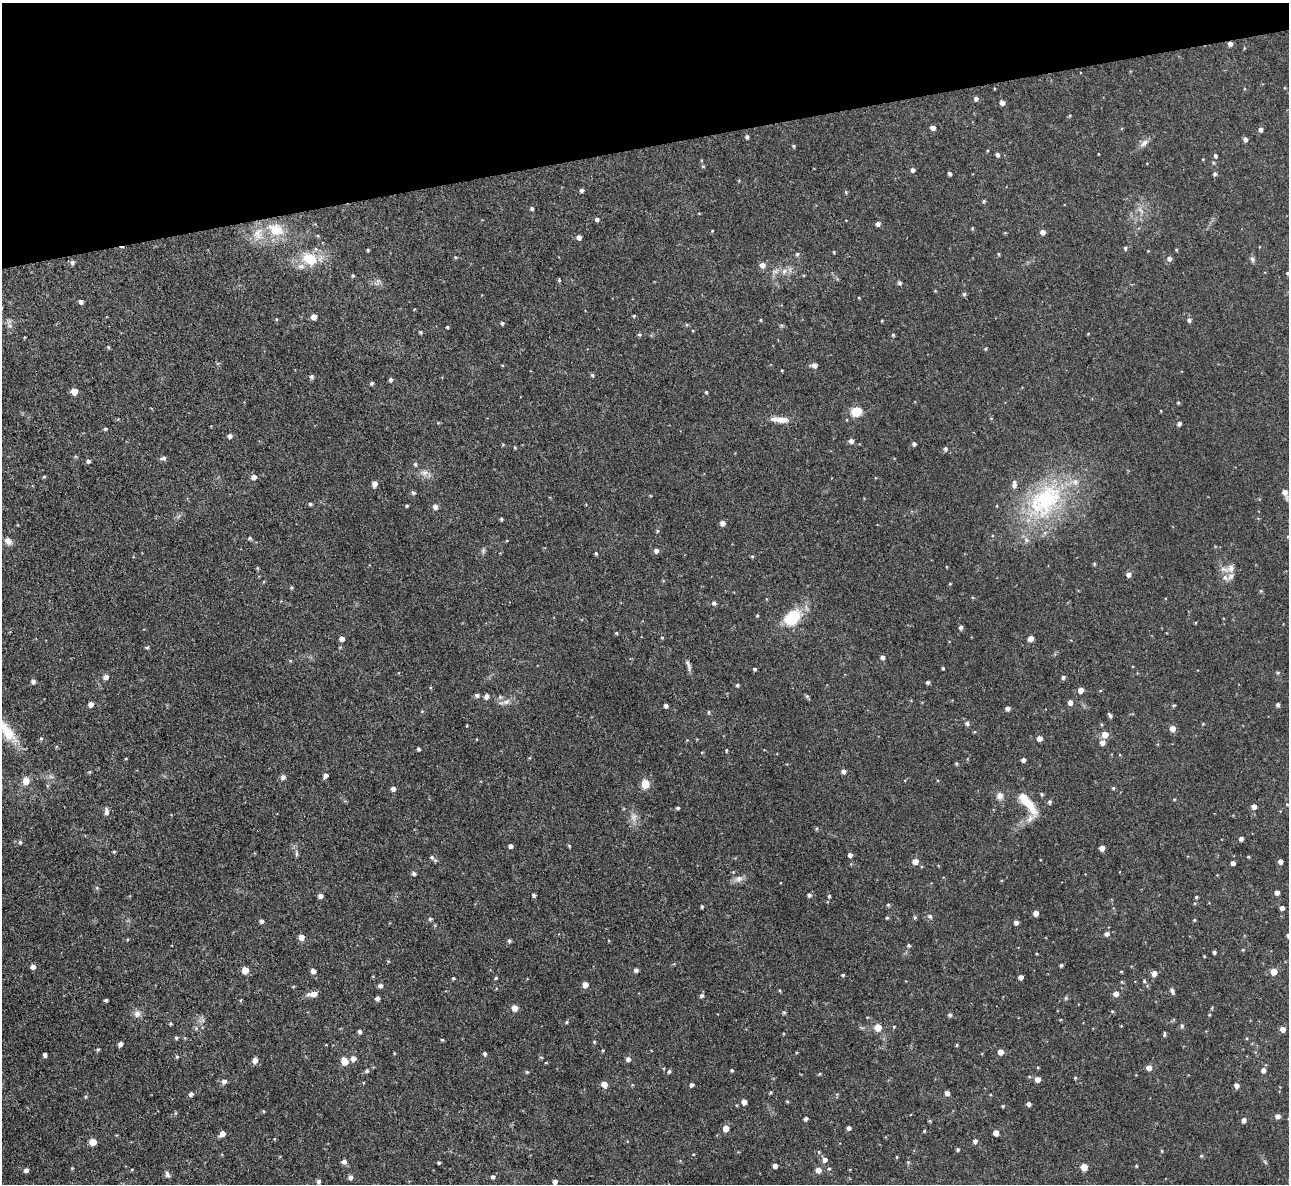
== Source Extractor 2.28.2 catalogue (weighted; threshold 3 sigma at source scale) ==
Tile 3 of 4 x 4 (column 3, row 1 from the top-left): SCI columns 2574-3860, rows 3684-4865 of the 5146 x 5127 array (HDU 1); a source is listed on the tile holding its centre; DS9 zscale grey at full resolution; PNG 1291 x 1186 px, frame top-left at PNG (2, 3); no overlay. Shown black and unused: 12% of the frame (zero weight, under 3 of 4 exposures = <1% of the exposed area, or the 3 px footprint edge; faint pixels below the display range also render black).
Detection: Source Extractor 2.28.2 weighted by HDU 2 'WHT'; one run over the whole footprint, this tile lists its part. Background 0.0491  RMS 0.0074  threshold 0.0332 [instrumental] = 3 sigma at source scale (4.5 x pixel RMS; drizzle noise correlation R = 1.50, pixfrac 1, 0.05/0.05 arcsec/px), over >= 5 px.
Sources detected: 339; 9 inside a brighter listed object's ellipse — not listed separately; the other 330 listed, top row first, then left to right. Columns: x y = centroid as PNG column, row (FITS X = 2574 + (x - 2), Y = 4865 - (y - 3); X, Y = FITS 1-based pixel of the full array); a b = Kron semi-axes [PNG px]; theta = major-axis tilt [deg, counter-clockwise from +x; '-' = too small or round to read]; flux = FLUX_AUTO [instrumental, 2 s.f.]
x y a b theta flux
1230 44 5 5 - 2.7
976 99 5 5 - 2.1
1002 103 5 4 - 3.3
933 128 5 4 - 3.3
1261 129 5 4 - 2.3
747 137 4 4 - 1.6
1245 139 5 4 - 2.4
1144 143 13 7 39 3.7
793 146 5 4 - 0.89
1098 154 3 2 - 0.46
997 155 5 4 - 1.8
1215 155 5 5 - 1.2
703 166 5 4 - 0.83
912 170 5 4 - 2.3
949 174 4 3 - 1.6
1215 174 5 4 - 1.5
581 190 4 4 - 1.8
846 192 6 4 -70 0.94
984 201 4 4 - 1
532 208 5 4 - 1.3
1141 210 12 4 -45 2.8
597 219 5 5 - 1.7
878 224 4 4 - 2.6
972 228 4 4 - 0.76
276 230 25 17 -22 21
712 231 4 3 - 0.54
1042 232 5 5 - 3.2
1005 233 5 3 - 0.57
579 237 5 4 - 3.6
1125 248 4 3 - 1.2
368 250 4 3 - 0.84
1176 250 4 3 - 0.67
1148 251 3 3 - 0.5
834 252 4 3 - 0.7
797 254 5 5 - 1.2
998 254 4 4 - 0.94
455 257 4 4 - 0.81
1169 258 6 5 - 2.7
309 259 20 15 -28 20
1252 259 8 6 -72 1.9
72 262 5 5 - 2
762 265 6 6 - 4.3
784 271 9 6 72 3.1
1288 273 4 4 - 0.83
353 275 4 3 - 0.92
559 280 5 4 - 0.91
378 281 7 5 -43 1.7
899 283 5 4 - 1.7
964 294 5 5 - 1.3
81 302 4 4 - 2.6
634 316 4 4 - 0.78
314 317 5 4 - 5.9
276 319 4 4 - 0.74
760 320 5 3 - 0.67
1189 320 5 5 - 1.9
502 323 4 4 - 1.4
447 327 3 3 - 1
420 332 4 4 - 1
639 334 5 3 - 0.86
1088 334 4 3 - 0.53
893 335 4 4 - 1
24 337 4 3 - 0.48
108 347 4 4 - 0.95
986 349 4 4 - 0.92
814 365 6 5 - 3.2
782 370 3 2 - 0.54
592 375 4 4 - 1.2
311 377 5 4 - 1.9
391 379 4 4 - 1.9
372 383 4 4 - 1.4
74 391 5 5 - 9.7
706 392 3 3 - 0.93
1178 403 4 3 - 0.86
856 411 9 8 - 14
991 418 4 3 - 0.57
781 420 18 8 -5 7.4
1179 424 5 4 - 2.1
105 429 4 4 - 1
230 436 5 4 - 2.5
851 441 5 5 - 2.9
914 444 4 4 - 1.7
515 448 4 3 - 0.74
945 449 5 4 - 1.5
163 458 8 4 14 1.9
88 461 5 4 - 1.8
415 464 6 5 - 1.4
424 473 12 8 2 4.1
44 477 4 4 - 0.86
254 477 5 5 - 3.6
374 484 6 5 - 4.1
413 493 5 5 - 1.5
1285 493 10 5 -71 4.5
1045 500 59 37 48 97
310 504 4 4 - 1.2
407 506 3 3 - 1
435 506 5 5 - 3.6
501 519 4 4 - 1.1
722 523 5 5 - 3.7
657 531 6 4 89 0.82
1288 537 5 4 - 0.86
250 538 5 4 - 1.2
8 541 8 6 -45 4.9
483 551 8 4 89 1.4
656 551 5 5 - 2.6
596 553 4 3 - 1.1
752 556 4 4 - 0.88
1094 564 4 4 - 0.89
258 568 5 4 - 0.75
1230 568 12 9 54 4.6
1128 574 5 5 - 3.1
950 584 4 3 - 0.61
291 588 4 4 - 0.82
1261 591 5 3 - 0.75
714 603 5 5 - 1.9
757 616 4 3 - 0.85
792 617 24 16 44 25
961 627 5 4 - 2.1
616 633 4 4 - 0.83
662 638 4 4 - 0.71
1031 638 5 4 - 5.3
342 639 4 4 - 3.5
147 647 5 4 - 0.97
882 657 5 4 - 2.3
688 666 18 5 -71 2.8
943 668 3 3 - 0.91
755 669 4 3 - 1.3
1277 673 5 4 - 1.1
106 677 5 5 - 4.5
1063 677 5 4 - 1.6
33 681 4 4 - 3.1
928 682 4 4 - 1.6
737 685 4 4 - 1.1
1081 690 5 4 - 5.1
477 695 5 5 - 1.9
807 696 6 5 - 1.1
486 697 6 5 - 3
506 702 13 7 20 4.4
1070 702 5 4 - 3.4
91 704 5 4 - 3.8
1174 705 6 3 1 0.72
1278 705 4 4 - 1.7
666 706 4 4 - 2.5
1008 708 4 4 - 2.6
422 711 4 4 - 0.7
709 712 5 4 - 1
1110 715 5 3 - 1.6
967 723 5 5 - 1.9
1203 724 5 3 - 0.6
4 728 52 12 -50 25
1172 728 5 5 - 5.8
1105 734 5 5 - 8.9
41 738 4 4 - 1.1
1039 738 5 4 - 4.3
476 739 3 2 - 0.45
1102 742 5 5 - 3.7
418 749 4 3 - 1.5
726 751 4 3 - 0.71
1023 760 4 4 - 2.6
956 764 5 4 - 0.85
844 771 5 4 - 2.9
89 772 5 4 - 0.75
325 775 6 5 - 2.5
283 777 5 5 - 2.8
26 781 6 6 - 8.9
645 784 5 5 - 27
1113 788 5 4 - 1.1
393 789 5 4 - 3.2
1042 794 4 4 - 1.1
1000 796 9 9 - 3.9
1174 799 5 3 - 0.63
1049 802 5 5 - 1.4
1027 803 32 9 -51 18
1287 804 3 3 - 0.55
1254 806 5 4 - 4.1
678 808 4 4 - 1.2
106 812 8 5 -86 3.2
634 817 12 9 85 4.8
817 828 5 4 - 0.96
1241 838 4 4 - 2.5
20 842 6 5 - 1.3
511 846 4 4 - 2.6
569 846 5 4 - 0.8
1102 848 4 4 - 5.4
114 852 5 3 - 0.76
296 853 10 4 -86 1.7
850 855 4 4 - 2.8
432 857 6 6 - 1.9
1248 857 4 3 - 0.76
915 861 5 5 - 6.9
1280 861 4 4 - 3.5
1233 863 4 4 - 3.1
414 873 5 4 - 1.9
739 879 12 8 18 4
97 888 6 5 - 1.2
1277 892 4 4 - 3.2
534 895 4 3 - 1.6
809 895 5 4 - 2
320 896 4 4 - 2.9
829 896 5 4 - 1
1196 897 4 4 - 0.86
888 905 5 4 - 0.96
702 906 3 3 - 1.2
1282 908 4 4 - 3.1
1036 913 4 4 - 5.4
930 916 8 6 -37 1.9
915 917 5 4 - 1.1
887 918 4 4 - 0.88
430 919 5 4 - 1.1
1194 920 3 3 - 0.79
261 921 4 4 - 2.2
1016 922 4 4 - 3
1107 934 5 5 - 2.3
1288 935 5 4 - 1.6
301 937 5 5 - 6.6
509 941 5 4 - 1.5
909 945 5 4 - 0.98
1214 952 4 3 - 1.6
1037 954 4 3 - 0.67
1204 956 3 2 - 0.68
388 961 5 3 - 0.68
1061 965 3 3 - 1.4
33 967 5 4 - 3.5
245 970 5 5 - 11
636 970 4 4 - 2.2
313 971 5 4 - 3.1
1121 971 3 3 - 0.7
1274 972 5 5 - 9.8
1154 973 5 5 - 4.5
843 975 4 3 - 0.94
1021 977 4 4 - 4
453 978 4 4 - 0.88
496 978 5 4 - 0.86
1144 981 4 4 - 0.97
585 985 5 5 - 5.2
380 986 5 5 - 2.4
780 990 5 3 - 0.72
1172 991 7 5 -67 1.9
313 994 9 5 5 6.7
1116 994 5 5 - 3.9
701 996 5 5 - 1.8
377 998 4 4 - 2.3
1066 998 6 4 47 1
106 1000 3 3 - 1.3
514 1008 5 5 - 7.1
1112 1011 4 3 - 0.67
784 1012 5 4 - 1.1
137 1013 10 9 - 4
950 1015 5 4 - 1.5
1209 1015 4 3 - 0.65
567 1022 5 4 - 0.89
170 1023 4 4 - 0.99
1182 1026 5 5 - 1.2
878 1027 5 5 - 13
894 1027 5 4 - 0.71
196 1028 6 5 - 1.2
1283 1029 5 4 - 4.2
360 1031 4 4 - 2.1
1164 1034 6 4 90 1.1
176 1038 5 4 - 1.1
1247 1038 4 3 - 0.7
442 1040 4 3 - 0.87
594 1042 4 4 - 0.86
120 1044 5 4 - 3.2
957 1045 4 3 - 0.77
98 1050 5 4 - 0.91
603 1050 4 3 - 0.67
1000 1052 5 5 - 5.3
485 1054 5 4 - 1.6
45 1055 4 4 - 2.4
177 1057 6 4 69 0.94
541 1057 5 3 - 0.67
353 1058 5 5 - 4.2
628 1059 5 5 - 2.4
255 1060 5 5 - 4.8
344 1061 7 5 -66 11
1149 1068 5 5 - 4.4
732 1070 4 3 - 1.2
1263 1070 5 5 - 2.6
367 1071 6 5 - 1.4
669 1071 5 4 - 1.4
527 1072 4 4 - 0.89
820 1074 5 4 - 0.81
1075 1078 4 4 - 0.78
1037 1079 5 5 - 4.6
224 1081 5 5 - 3.1
604 1084 5 5 - 6.5
691 1085 4 4 - 1.7
1236 1085 5 4 - 3.4
771 1092 4 4 - 0.83
947 1093 4 4 - 3.3
191 1094 5 5 - 2.1
86 1097 5 4 - 0.96
787 1101 5 3 - 0.7
744 1102 5 4 - 5
1029 1104 4 4 - 2.3
1003 1106 4 4 - 0.82
263 1111 4 3 - 0.57
1278 1116 5 5 - 3
806 1119 4 4 - 1.7
1244 1120 5 4 - 2.9
930 1121 5 3 - 0.81
726 1128 5 5 - 7.4
849 1128 4 4 - 2
924 1131 4 4 - 0.7
996 1133 5 4 - 6
222 1134 6 5 - 5
274 1139 4 3 - 0.6
975 1141 5 4 - 2.5
93 1142 5 5 - 11
958 1149 4 3 - 1.3
1162 1151 5 3 - 0.65
819 1152 5 4 - 0.89
1201 1156 5 4 - 0.85
896 1157 5 3 - 0.67
824 1160 6 5 - 3.1
344 1162 6 5 - 2.7
1265 1162 8 4 -53 1.2
439 1163 3 3 - 1.1
775 1166 4 4 - 3.2
1136 1166 4 3 - 0.69
1084 1167 5 5 - 12
72 1168 4 3 - 0.64
829 1169 5 5 - 1.1
26 1170 5 4 - 2.5
818 1170 5 5 - 5
167 1174 9 5 -69 2.2
350 1177 5 5 - 2.5
493 1177 5 4 - 1.7
319 1181 5 5 - 1.8
555 1182 4 4 - 2.8
Overlapping masked pixels (flux is a lower limit): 1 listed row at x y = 1230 44
Isophote crosses this tile's border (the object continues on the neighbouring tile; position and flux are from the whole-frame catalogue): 4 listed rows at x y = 1288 273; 1288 537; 4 728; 1288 935